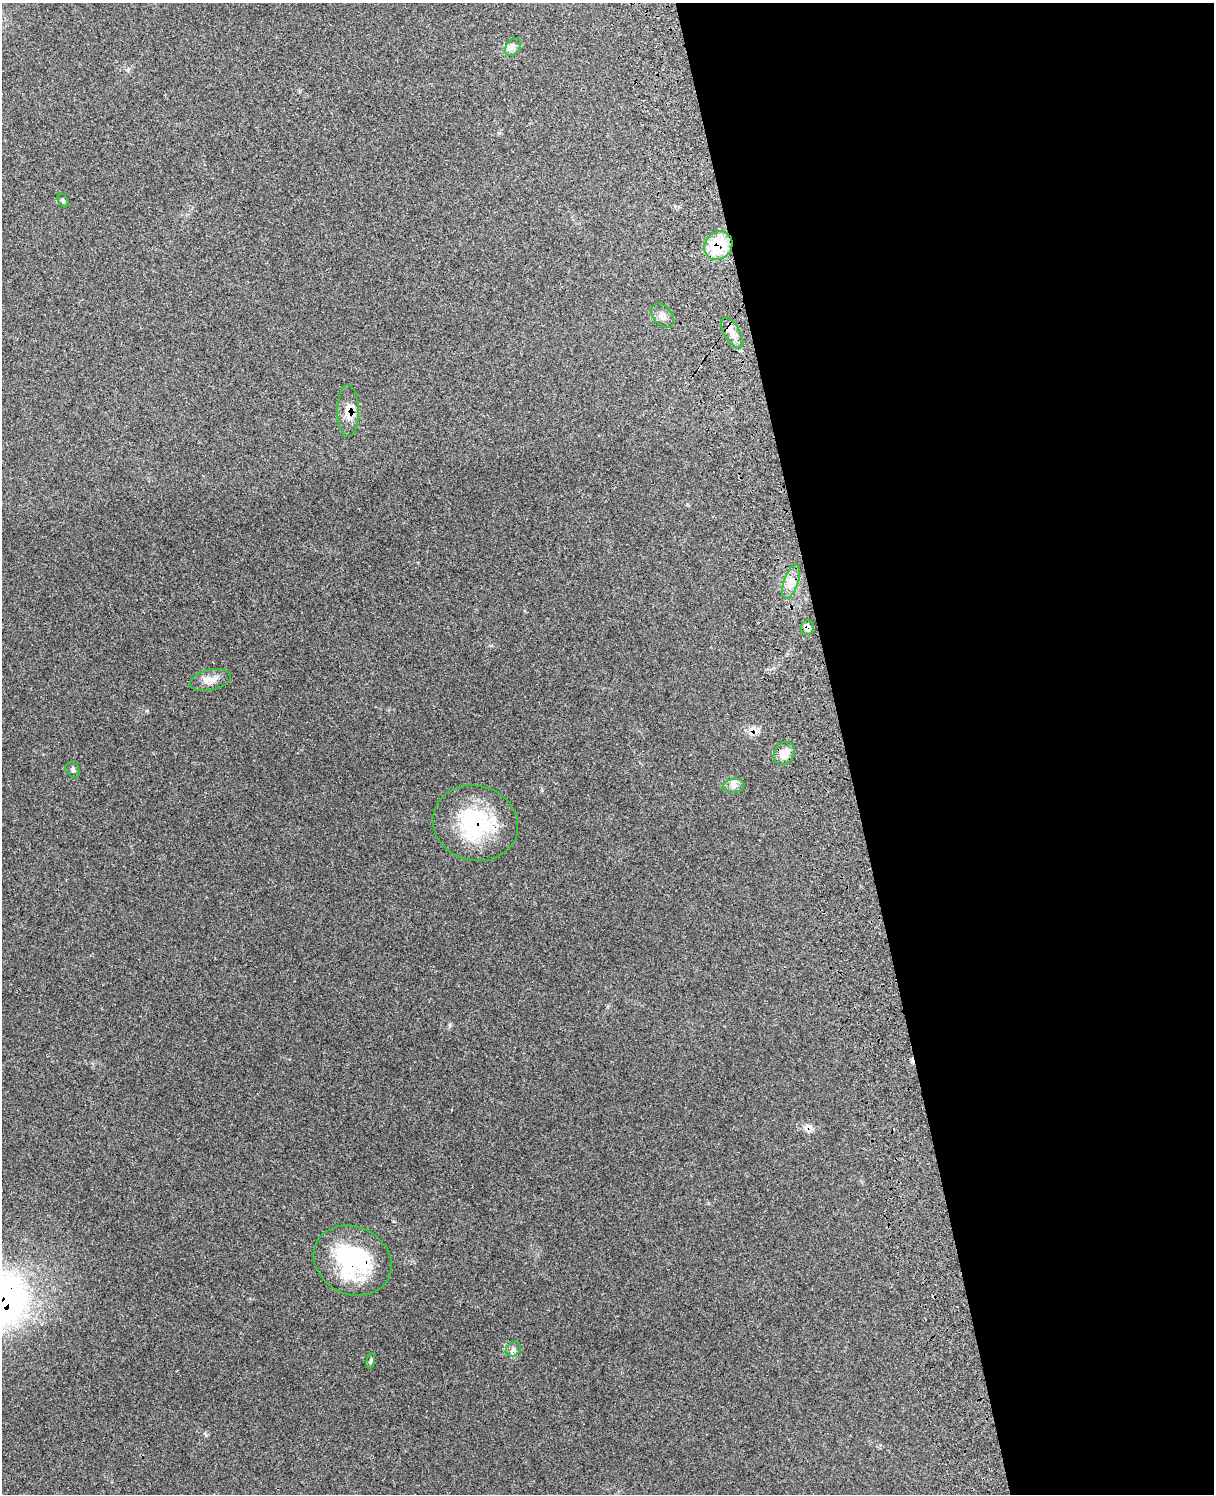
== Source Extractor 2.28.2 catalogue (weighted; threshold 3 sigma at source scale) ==
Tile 8 of 4 x 3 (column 4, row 2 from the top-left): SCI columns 3751-4962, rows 1665-3156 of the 5082 x 4924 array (HDU 1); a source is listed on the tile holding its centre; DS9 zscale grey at full resolution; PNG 1216 x 1496 px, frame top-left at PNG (2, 3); each listed source drawn as its Kron ellipse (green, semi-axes under 4 px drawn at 4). Shown black and unused: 31% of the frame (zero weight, under 3 of 4 exposures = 6% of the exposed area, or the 3 px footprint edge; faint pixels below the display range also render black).
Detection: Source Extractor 2.28.2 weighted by HDU 2 'WHT'; one run over the whole footprint, this tile lists its part. Background 0.234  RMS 0.0086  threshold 0.0388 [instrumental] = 3 sigma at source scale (4.5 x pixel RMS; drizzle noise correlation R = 1.50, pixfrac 1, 0.05/0.05 arcsec/px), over >= 5 px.
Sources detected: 20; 4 cosmic-ray / hot-pixel residue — neither listed nor drawn; the other 16 listed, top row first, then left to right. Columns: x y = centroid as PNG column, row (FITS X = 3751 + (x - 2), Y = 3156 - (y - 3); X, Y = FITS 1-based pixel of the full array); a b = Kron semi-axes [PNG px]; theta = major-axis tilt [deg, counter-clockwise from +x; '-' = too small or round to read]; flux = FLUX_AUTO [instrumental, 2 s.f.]
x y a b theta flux
513 47 9 7 57 3.5
63 200 7 4 -63 1.3
718 246 15 13 44 35
663 315 14 9 -49 4.5
732 333 17 8 -59 7.8
348 411 26 10 90 11
791 581 18 7 72 7.9
807 627 7 6 - 6.7
210 680 21 10 13 9.2
784 753 12 10 53 9
73 770 8 6 -51 2.1
734 786 11 7 8 4
475 823 43 37 -16 73
353 1260 40 33 -27 90
513 1349 8 6 36 2.8
371 1361 8 4 81 1.5
Overlapping masked pixels (flux is a lower limit): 6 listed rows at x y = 718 246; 732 333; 348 411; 807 627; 475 823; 353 1260
Unlisted compact peaks at least as high as the median listed source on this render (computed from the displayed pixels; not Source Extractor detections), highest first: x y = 450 1025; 147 711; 205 1434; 128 70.